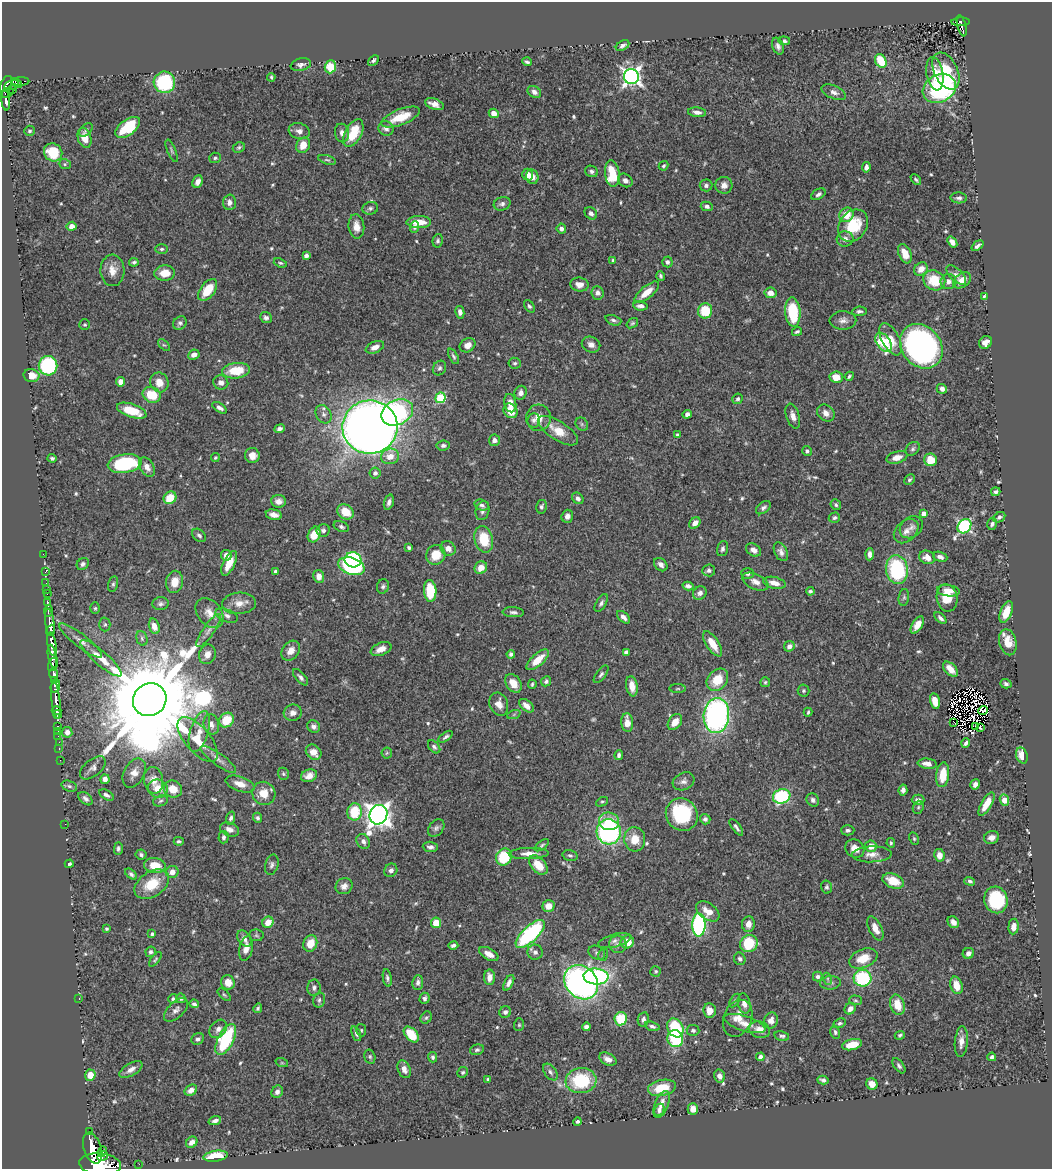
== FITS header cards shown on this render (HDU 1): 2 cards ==
NAXIS1  =                 1050
NAXIS2  =                 1167

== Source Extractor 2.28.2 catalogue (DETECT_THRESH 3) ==
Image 1050 x 1167 px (HDU 1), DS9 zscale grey, 1 PNG px = 1 image px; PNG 1054 x 1171 px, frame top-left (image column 1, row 1167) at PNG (2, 2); each listed source drawn as its Kron ellipse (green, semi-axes under 4 px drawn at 4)
Background 0.578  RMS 0.014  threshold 0.0409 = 3 sigma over >= 5 px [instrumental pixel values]
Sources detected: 616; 9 with non-positive FLUX_AUTO (blend fragments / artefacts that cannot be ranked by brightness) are neither listed nor drawn; of the other 607, the 500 brightest by FLUX_AUTO listed and drawn (107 fainter detections omitted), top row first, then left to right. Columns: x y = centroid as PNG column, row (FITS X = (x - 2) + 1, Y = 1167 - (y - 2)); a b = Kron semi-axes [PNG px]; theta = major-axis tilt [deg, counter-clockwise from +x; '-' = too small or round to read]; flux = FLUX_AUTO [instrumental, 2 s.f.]
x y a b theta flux
961 22 9 4 3 77
962 26 11 4 -76 120
784 41 6 4 -6 2.1
623 46 7 4 32 2.8
778 46 9 5 -71 3.3
373 60 6 4 43 2.4
881 61 7 5 -61 29
527 62 5 3 - 1.9
301 65 10 6 13 3.6
330 67 6 5 - 25
946 71 19 11 -64 30
935 74 17 8 -80 17
631 76 7 7 - 430
271 77 4 3 - 1.4
21 82 9 4 1 56
164 82 11 10 - 76
16 83 6 3 -35 79
6 84 9 5 62 310
12 85 7 5 13 100
939 89 17 13 28 130
13 90 3 2 - 23
534 92 7 5 -33 3.6
834 92 13 6 -23 4.2
7 93 7 2 21 81
6 100 10 3 -85 180
434 104 10 5 -20 6.3
697 112 9 5 -6 3.9
494 113 5 4 - 7.4
401 117 20 8 21 24
128 127 14 7 36 41
386 128 8 7 - 4.7
86 130 8 5 45 1.9
30 131 5 5 - 1.9
299 131 10 8 -16 5.9
342 133 9 7 -78 5
353 133 15 8 63 29
85 138 10 6 -74 9.1
303 145 8 6 59 14
239 147 6 5 - 1.6
172 151 12 4 -68 1.9
53 152 9 8 - 28
215 158 6 5 - 1.9
327 160 9 4 -16 1.5
65 164 6 5 - 1.4
664 166 5 4 - 1.9
866 167 5 4 - 3.9
591 171 6 5 - 2.6
612 174 13 7 -83 31
528 175 6 5 - 7.6
532 177 7 6 - 7.1
916 179 6 3 -43 1.6
625 180 8 6 -38 4.6
198 182 6 5 - 5.3
706 185 6 6 - 2.8
724 185 8 8 - 5.1
818 194 8 5 32 2.6
959 198 8 5 -3 2.7
229 202 8 6 86 3.9
502 204 8 6 16 3.4
707 206 6 4 -13 2.6
370 208 8 6 15 2.5
591 213 7 5 -41 3.2
847 215 7 6 - 13
419 222 12 6 1 16
72 226 5 4 - 6.4
356 226 12 8 -84 8.7
853 226 17 13 54 35
414 227 6 4 88 2.6
561 229 5 4 - 3.3
845 239 8 7 - 4.4
438 241 7 5 77 2
952 242 6 4 -52 4.8
977 246 7 3 38 2.6
162 249 6 5 - 1.8
905 254 10 6 -67 13
306 255 4 4 - 3.2
613 260 4 3 - 1.9
134 262 5 4 - 1.8
667 262 5 5 - 3.1
280 263 7 4 -19 1.6
921 269 7 6 - 8
112 270 16 12 -88 11
165 273 10 7 3 12
956 275 12 6 -43 4.1
661 276 5 3 - 1.8
934 280 11 9 -28 27
962 280 10 6 37 10
948 282 8 7 - 5.3
579 285 9 7 -7 6.8
208 290 13 7 53 22
647 292 15 6 40 13
598 293 6 6 - 4.2
770 293 6 5 - 7.7
984 296 4 3 - 1.6
529 306 7 4 -55 1.9
641 306 7 4 -8 4
705 311 7 7 - 30
859 311 7 4 6 2.5
460 312 6 4 -78 3.9
793 312 15 7 -84 46
266 318 6 5 - 2.7
613 320 8 4 -20 2.4
843 320 13 9 1 5.5
180 323 7 6 - 2.8
632 323 6 4 37 1.4
85 325 5 5 - 1.4
797 332 5 4 - 1.8
890 339 17 8 -62 13
883 342 10 6 -55 48
985 342 7 6 - 5.8
164 345 7 4 -42 1.6
468 345 8 6 33 7.5
591 345 9 7 -22 5.2
921 346 24 19 -51 350
375 347 9 5 23 5.8
194 355 6 5 - 5.1
453 356 8 4 -63 1.9
515 363 6 5 - 2
48 366 10 9 - 94
439 368 7 6 - 2.4
236 371 14 7 7 25
31 375 8 6 -10 11
849 376 5 3 - 1.4
836 377 6 5 - 13
121 382 5 4 - 9.7
159 382 10 9 - 12
221 382 7 7 - 4.5
942 389 5 5 - 3.8
521 393 7 6 - 4.5
152 395 9 7 -24 28
440 398 5 5 - 70
738 399 5 5 - 2.1
510 403 9 6 -79 6.8
220 408 8 4 -32 3.8
132 411 15 6 -18 23
510 411 8 6 -53 16
397 412 16 12 26 120
826 413 9 7 -39 6.2
324 414 10 7 -57 4
687 414 5 4 - 3.5
793 416 13 6 -74 6.3
538 418 13 12 - 11
534 420 7 6 - 2.8
582 424 7 6 - 2
370 427 27 26 - 1500
279 429 5 4 - 2.6
558 431 23 9 -33 19
677 435 4 3 - 2.2
494 440 5 5 - 4.5
443 446 7 5 7 2.8
913 449 8 6 45 2.4
807 451 5 5 - 2.3
252 456 7 7 - 7.3
390 456 9 7 11 10
897 457 11 6 15 7.7
52 458 4 3 - 1.9
215 458 4 4 - 1.5
930 460 6 6 - 18
125 464 17 9 8 79
147 467 10 7 -58 6.3
375 473 5 5 - 3.1
909 480 6 4 45 2.1
996 492 5 4 - 2.2
170 498 7 6 - 19
578 498 6 5 - 3.6
279 501 7 6 - 5.5
389 502 8 4 73 3.3
482 505 7 5 -16 2.7
836 505 5 5 - 1.8
541 507 7 5 77 2.2
763 508 8 5 38 2.7
482 511 9 7 79 3.6
346 512 9 7 -36 17
924 513 4 4 - 4.8
274 515 8 5 -12 6.3
567 516 6 6 - 4.3
999 517 6 5 - 2.7
834 518 6 5 - 2
695 523 6 5 - 4.7
992 524 6 4 74 2.3
964 526 8 6 49 160
341 527 8 5 -23 2.3
911 527 12 10 40 5
323 530 6 6 - 2.6
906 531 14 10 44 7
314 534 8 6 63 17
199 535 8 5 -41 2.3
484 539 13 9 -76 29
409 548 4 4 - 2.1
448 548 8 7 - 7.2
722 549 8 5 73 2.6
754 550 8 6 -33 4.7
781 552 10 6 -64 4.1
43 554 2 2 - 5.5
870 554 6 4 86 4.6
226 555 5 5 - 5.1
436 555 10 9 - 18
927 557 8 6 -21 8.3
940 557 7 4 -19 4
353 560 8 7 - 90
229 563 13 6 65 14
83 564 7 5 46 2.4
661 565 7 5 -45 3.8
351 566 14 8 -19 100
481 568 7 6 - 9.3
709 570 6 6 - 2.8
897 570 14 11 -82 86
275 571 3 3 - 1.8
45 572 3 2 - 5.3
747 574 6 5 - 2.3
319 576 6 5 - 6.1
174 582 11 8 79 12
755 582 14 7 -25 5.8
46 583 2 2 - 7.9
774 583 11 5 -13 7.3
113 584 8 5 75 1.8
383 586 7 6 - 2.2
688 586 5 4 - 3.4
46 589 2 2 - 6.3
430 591 11 6 -86 31
810 591 4 3 - 1.7
948 591 11 5 -7 6.7
47 593 3 3 - 24
700 593 7 6 - 4
904 597 8 5 81 1.9
947 598 14 10 -80 18
47 602 4 3 - 92
239 603 17 10 4 10
601 603 10 5 59 2.6
160 604 8 6 5 2.8
95 608 6 5 - 1.6
48 611 6 3 86 150
513 612 10 5 -4 2.7
1006 612 11 5 68 15
209 613 17 11 -50 10
227 616 12 6 -20 4.5
624 617 8 4 -43 4.2
940 618 7 4 -43 2.7
50 622 14 4 -83 810
105 624 7 5 89 1.9
917 625 9 5 59 8.6
154 626 8 5 -73 8.2
51 630 6 3 68 230
209 631 19 5 55 5.5
142 638 7 5 -72 2.1
81 641 26 6 -37 8.2
1008 642 13 8 -76 13
52 644 12 4 -80 1100
713 644 14 6 -57 15
789 646 5 5 - 4.6
381 649 11 6 22 7.1
291 651 11 8 51 8
626 652 4 4 - 3.6
207 654 10 8 70 6.5
511 654 4 4 - 2.5
52 656 12 3 -80 290
101 658 26 7 -41 14
538 660 14 6 41 15
53 664 7 4 64 360
951 669 9 5 -48 11
601 674 10 4 52 2.4
54 675 7 3 -80 400
300 677 10 4 -48 3.1
55 680 4 3 - 78
717 680 12 9 49 23
546 681 5 5 - 2.3
765 682 5 5 - 1.5
513 683 10 7 -56 11
532 684 5 3 - 1.5
1006 684 6 4 -18 2.6
55 686 7 4 72 140
632 686 10 6 -81 10
678 689 8 4 1 1.5
803 691 6 6 - 1.7
56 700 19 4 -83 920
150 700 17 16 - 32000
935 701 8 5 -77 12
499 704 12 9 -70 7.3
526 706 8 5 -40 6.6
57 710 5 4 - 450
983 711 5 3 - 2.6
808 712 4 2 - 1.4
293 713 9 8 - 5.7
58 714 4 4 - 450
514 714 7 4 20 1.6
716 715 17 13 85 240
226 720 8 6 46 22
675 722 9 6 55 9.5
954 722 2 2 - 1.5
627 723 9 6 -86 9.4
211 724 10 7 -75 5.6
57 726 3 3 - 30
975 726 3 2 - 1.5
314 727 7 6 - 3.2
980 727 3 2 - 1.5
58 731 2 2 - 9.2
199 731 21 9 73 11
67 732 5 5 - 4.9
58 736 2 2 - 10
446 737 8 4 35 2.3
198 739 27 12 -50 24
59 742 2 2 - 8
966 743 5 3 - 2.6
434 747 7 5 -48 2.4
59 748 3 2 - 18
314 752 8 6 -42 8.5
387 753 5 5 - 1.5
619 755 5 3 - 2.7
1022 755 8 5 -72 12
218 759 21 6 -36 6.4
60 760 2 2 - 9.2
927 764 9 5 -6 6.6
93 768 15 8 39 5.1
134 773 16 10 62 8
283 774 6 5 - 1.8
943 775 12 6 84 21
309 776 8 6 21 6.4
105 779 5 4 - 5.7
153 780 13 9 -81 7.9
683 781 11 8 27 4.4
240 784 15 7 -19 10
975 784 5 4 - 4.1
69 786 8 5 -20 2.4
158 789 10 9 - 14
173 789 9 8 - 12
903 790 5 4 - 3.8
264 793 12 11 - 13
106 795 8 4 -29 2.7
782 796 9 7 18 81
85 799 8 5 -42 3.3
813 800 7 6 - 2.8
918 800 6 5 - 4.2
1004 800 6 4 -66 14
160 801 7 5 19 2.1
602 802 6 4 26 1.4
986 804 13 5 60 14
918 807 7 5 69 1.7
354 812 8 7 - 34
378 815 10 8 66 920
682 815 17 15 -52 78
231 818 7 4 71 2.6
257 818 5 4 - 2.1
705 819 5 5 - 2.4
609 821 10 9 - 17
65 824 2 2 - 17
736 827 10 3 -54 2.8
436 828 9 7 50 3.3
229 829 10 6 -21 5.5
848 830 7 5 1 2.5
609 832 12 12 - 170
224 837 6 5 - 2.6
992 838 8 6 18 5.5
635 839 12 10 -85 15
914 839 6 4 -64 1.4
179 841 5 3 - 1.6
363 841 8 6 -59 4
891 843 4 3 - 1.4
542 845 8 4 37 1.7
871 846 5 5 - 8.5
430 847 7 5 -4 3.4
118 848 6 4 89 2.1
855 849 10 8 -35 8.7
529 853 20 5 1 8
872 854 20 8 2 7.8
141 855 5 5 - 1.9
570 855 7 5 -14 1.9
939 855 6 5 - 7
504 857 9 7 59 36
69 864 4 3 - 3.1
155 865 11 7 -10 18
272 865 10 6 75 3
538 865 11 7 -47 16
391 870 7 6 - 3.7
172 872 6 6 - 6.9
131 874 7 4 -39 2.4
893 881 11 7 -23 18
970 881 5 4 - 2.1
152 884 19 12 33 27
344 886 9 7 33 5
827 887 6 5 - 1.9
996 900 13 11 -76 56
548 906 6 6 - 10
708 911 13 8 -36 11
268 922 6 5 - 11
953 922 6 5 - 5.4
436 923 5 5 - 20
748 924 8 6 83 6.6
699 925 11 6 89 170
1013 926 8 5 85 7.5
875 928 13 6 -63 8.8
106 929 3 3 - 1.5
152 934 4 3 - 1.5
530 934 19 7 43 110
256 935 7 6 - 1.9
244 939 9 6 -57 4.8
615 941 17 6 15 5.2
627 942 7 6 - 16
310 943 8 6 67 15
618 944 9 8 - 4.6
749 944 9 8 - 43
453 946 5 3 - 2.2
246 948 12 6 78 7
151 952 5 5 - 2.2
535 952 7 7 - 3.5
597 953 9 6 -28 2.7
968 953 6 5 - 3.8
489 954 10 5 -29 7.6
603 955 6 5 - 1.5
863 958 15 9 22 17
155 959 9 4 50 1.4
740 959 6 5 - 2.7
656 971 5 5 - 1.5
596 976 12 8 -4 150
489 977 8 5 89 7.8
818 977 5 5 - 2.6
387 978 9 4 -80 2.1
863 978 9 8 - 70
828 979 6 4 -71 1.4
228 982 7 7 - 12
418 982 7 5 85 3
581 982 18 15 -47 380
509 983 8 4 63 4.2
830 983 10 7 5 3.3
956 985 9 6 -73 13
314 988 8 6 89 3.1
224 995 8 4 -44 1.5
181 998 5 4 - 2.6
424 998 6 5 - 2.7
79 999 3 2 - 4.6
173 999 5 4 - 1.7
319 1000 7 6 - 2.3
735 1000 7 4 59 1.6
855 1000 6 4 -2 1.5
744 1003 10 6 -78 6.4
194 1004 4 4 - 2.3
897 1005 10 7 -72 17
258 1008 5 3 - 1.5
850 1009 6 5 - 5.5
176 1010 14 8 44 4.9
710 1011 7 6 - 9.5
505 1012 6 5 - 3.2
426 1018 6 5 - 1.9
738 1018 19 14 67 12
621 1019 6 6 - 35
643 1019 7 5 78 3.7
771 1020 8 7 - 7
840 1023 6 4 26 1.8
745 1024 21 7 -17 9.8
519 1025 6 5 - 1.4
652 1026 7 4 -18 2.3
586 1027 4 4 - 3.2
675 1028 10 7 -59 51
218 1029 10 7 50 5.1
361 1030 6 5 - 1.5
693 1030 6 5 - 2.2
759 1030 11 8 -20 9.6
835 1032 6 5 - 2.2
356 1034 8 4 -68 2.6
411 1034 9 5 -48 27
900 1035 5 4 - 1.7
782 1036 7 4 -13 2.2
675 1038 8 7 - 53
198 1039 6 5 - 2.6
226 1039 17 7 63 74
961 1042 15 6 85 6.7
852 1045 10 5 13 17
477 1050 7 5 17 1.9
370 1057 7 5 -75 1.7
433 1057 5 4 - 1.9
760 1057 4 4 - 5.1
992 1057 4 4 - 2.9
608 1059 9 5 -26 5.3
282 1063 6 4 -18 1.5
899 1066 9 4 -53 2.5
131 1069 13 6 30 6.3
404 1069 9 6 -68 5.3
463 1072 5 5 - 1.7
550 1072 9 6 -53 3
90 1075 5 5 - 11
719 1076 6 5 - 4.7
488 1079 3 3 - 1.5
823 1080 5 4 - 2.6
581 1081 15 12 7 56
872 1084 6 5 - 9.1
662 1088 14 8 12 26
191 1090 7 5 34 5.8
277 1092 6 5 - 3.7
661 1104 14 6 68 7.5
693 1109 6 5 - 8.1
659 1110 6 4 65 2.6
215 1121 6 3 18 3
577 1121 4 4 - 2.3
89 1132 3 2 - 63
192 1142 6 5 - 5.6
92 1148 16 8 -72 2000
102 1152 5 3 - 160
103 1156 5 2 - 230
215 1156 12 5 8 24
100 1164 21 11 -5 3700
139 1164 2 2 - 5.6
At the frame edge (FLAGS 8, measured only in part): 1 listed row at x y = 100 1164
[107 fainter detections neither listed nor drawn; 9 non-positive-flux detections neither listed nor drawn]